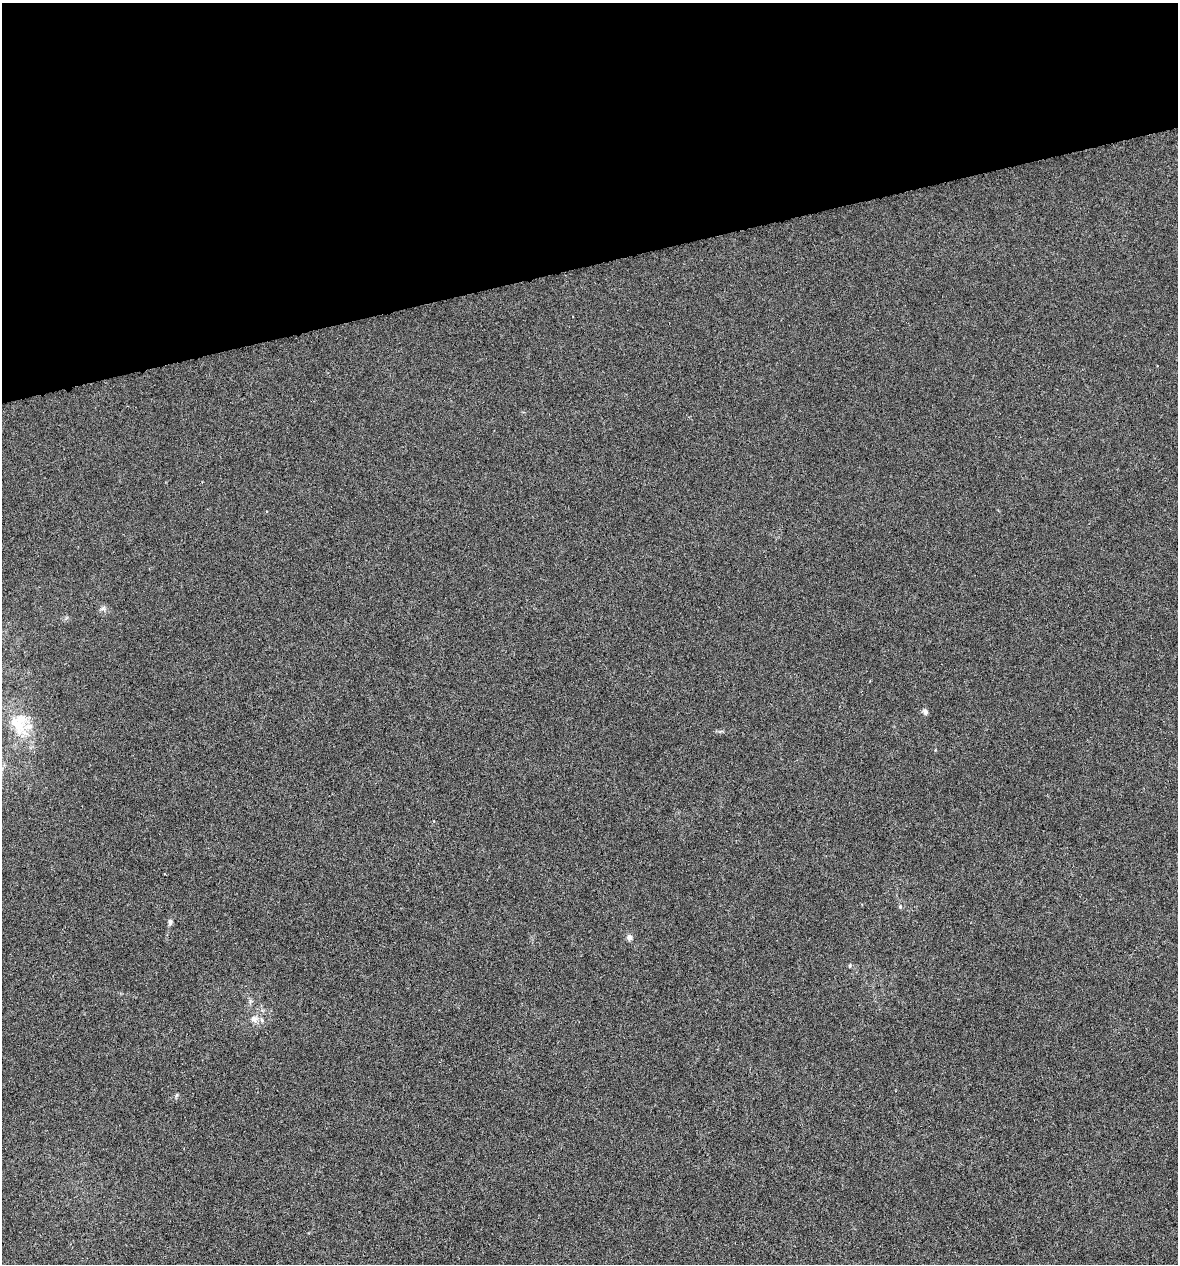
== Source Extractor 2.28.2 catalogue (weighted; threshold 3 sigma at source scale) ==
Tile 3 of 4 x 4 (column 3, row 1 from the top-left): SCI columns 2396-3571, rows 3787-5048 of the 4843 x 5052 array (HDU 1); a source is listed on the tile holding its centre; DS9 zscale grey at full resolution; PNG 1180 x 1266 px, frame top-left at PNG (2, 3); no overlay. Shown black and unused: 21% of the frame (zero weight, under 4 of 8 exposures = <1% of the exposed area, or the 3 px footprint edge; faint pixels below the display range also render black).
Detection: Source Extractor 2.28.2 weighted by HDU 2 'WHT'; one run over the whole footprint, this tile lists its part. Background -0.00911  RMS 0.0022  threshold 0.00881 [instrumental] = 3 sigma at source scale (4.09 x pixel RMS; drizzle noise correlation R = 1.36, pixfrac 0.8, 0.0396/0.0396 arcsec/px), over >= 5 px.
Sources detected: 10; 3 inside a brighter listed object's ellipse — not listed separately; the other 7 listed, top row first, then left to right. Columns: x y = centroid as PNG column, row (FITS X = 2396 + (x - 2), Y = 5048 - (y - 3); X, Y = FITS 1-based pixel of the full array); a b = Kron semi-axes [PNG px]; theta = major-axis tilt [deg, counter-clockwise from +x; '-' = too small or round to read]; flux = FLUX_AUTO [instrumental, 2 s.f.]
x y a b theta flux
925 712 8 6 -68 0.64
17 724 44 16 -53 7
900 907 6 5 - 0.28
170 922 7 6 - 0.5
629 938 8 7 - 0.64
254 1019 10 9 - 1.1
177 1095 6 4 87 0.27